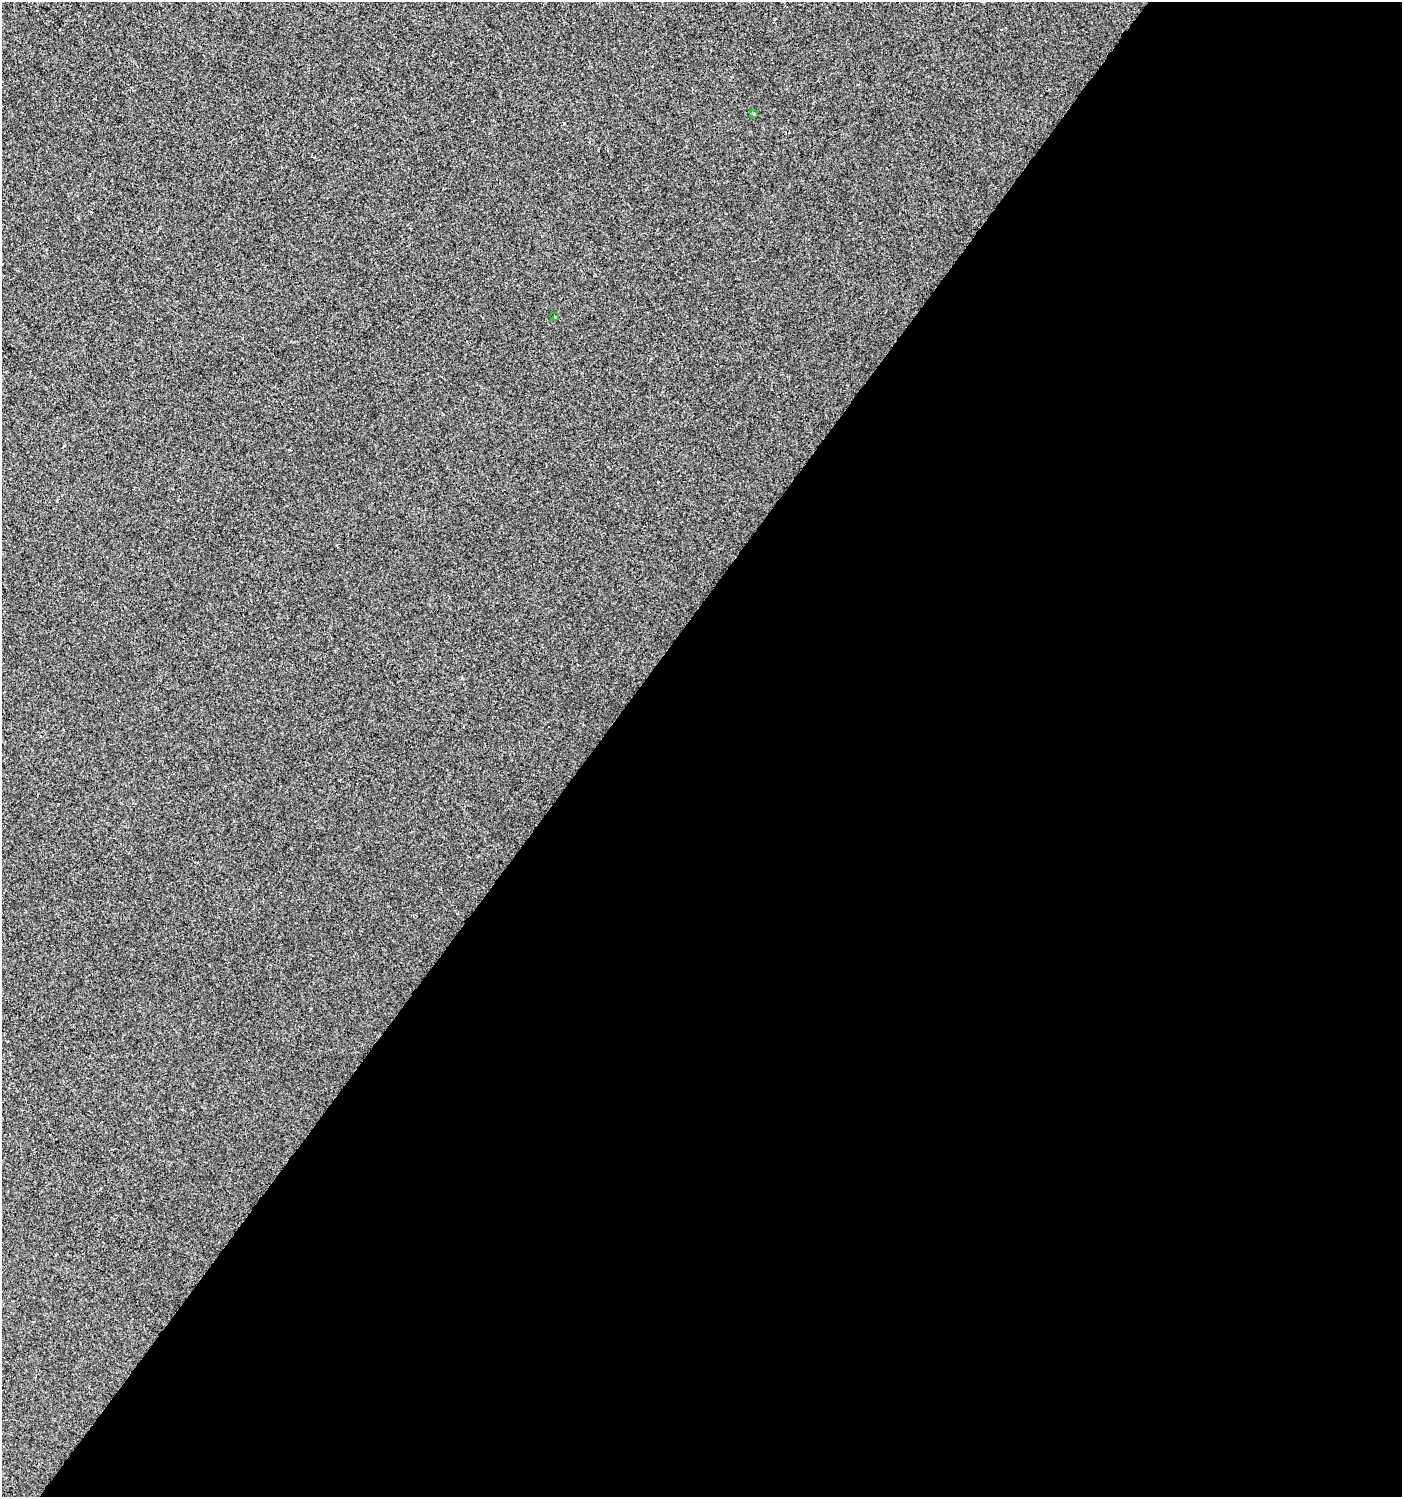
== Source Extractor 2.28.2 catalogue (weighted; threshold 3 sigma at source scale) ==
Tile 12 of 4 x 4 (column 4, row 3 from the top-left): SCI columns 4441-5840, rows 1495-2989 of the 6017 x 5983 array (HDU 1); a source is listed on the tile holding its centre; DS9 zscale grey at full resolution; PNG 1404 x 1499 px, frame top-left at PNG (2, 2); each listed source drawn as its Kron ellipse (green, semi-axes under 4 px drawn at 4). Shown black and unused: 58% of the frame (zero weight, under 2 of 3 exposures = <1% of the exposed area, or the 3 px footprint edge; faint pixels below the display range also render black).
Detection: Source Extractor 2.28.2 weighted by HDU 2 'WHT'; one run over the whole footprint, this tile lists its part. Background 3.98e-04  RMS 0.0042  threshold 0.0188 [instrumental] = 3 sigma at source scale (4.5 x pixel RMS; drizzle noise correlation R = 1.50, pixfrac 1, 0.0396/0.0396 arcsec/px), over >= 5 px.
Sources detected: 3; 1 cosmic-ray / hot-pixel residue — neither listed nor drawn; the other 2 listed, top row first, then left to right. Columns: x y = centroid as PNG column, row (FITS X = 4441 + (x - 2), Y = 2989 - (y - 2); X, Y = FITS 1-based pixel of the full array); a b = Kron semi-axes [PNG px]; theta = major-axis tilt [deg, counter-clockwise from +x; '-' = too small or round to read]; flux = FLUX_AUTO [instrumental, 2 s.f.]
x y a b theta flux
754 114 3 3 - 1.1
555 317 2 2 - 0.45